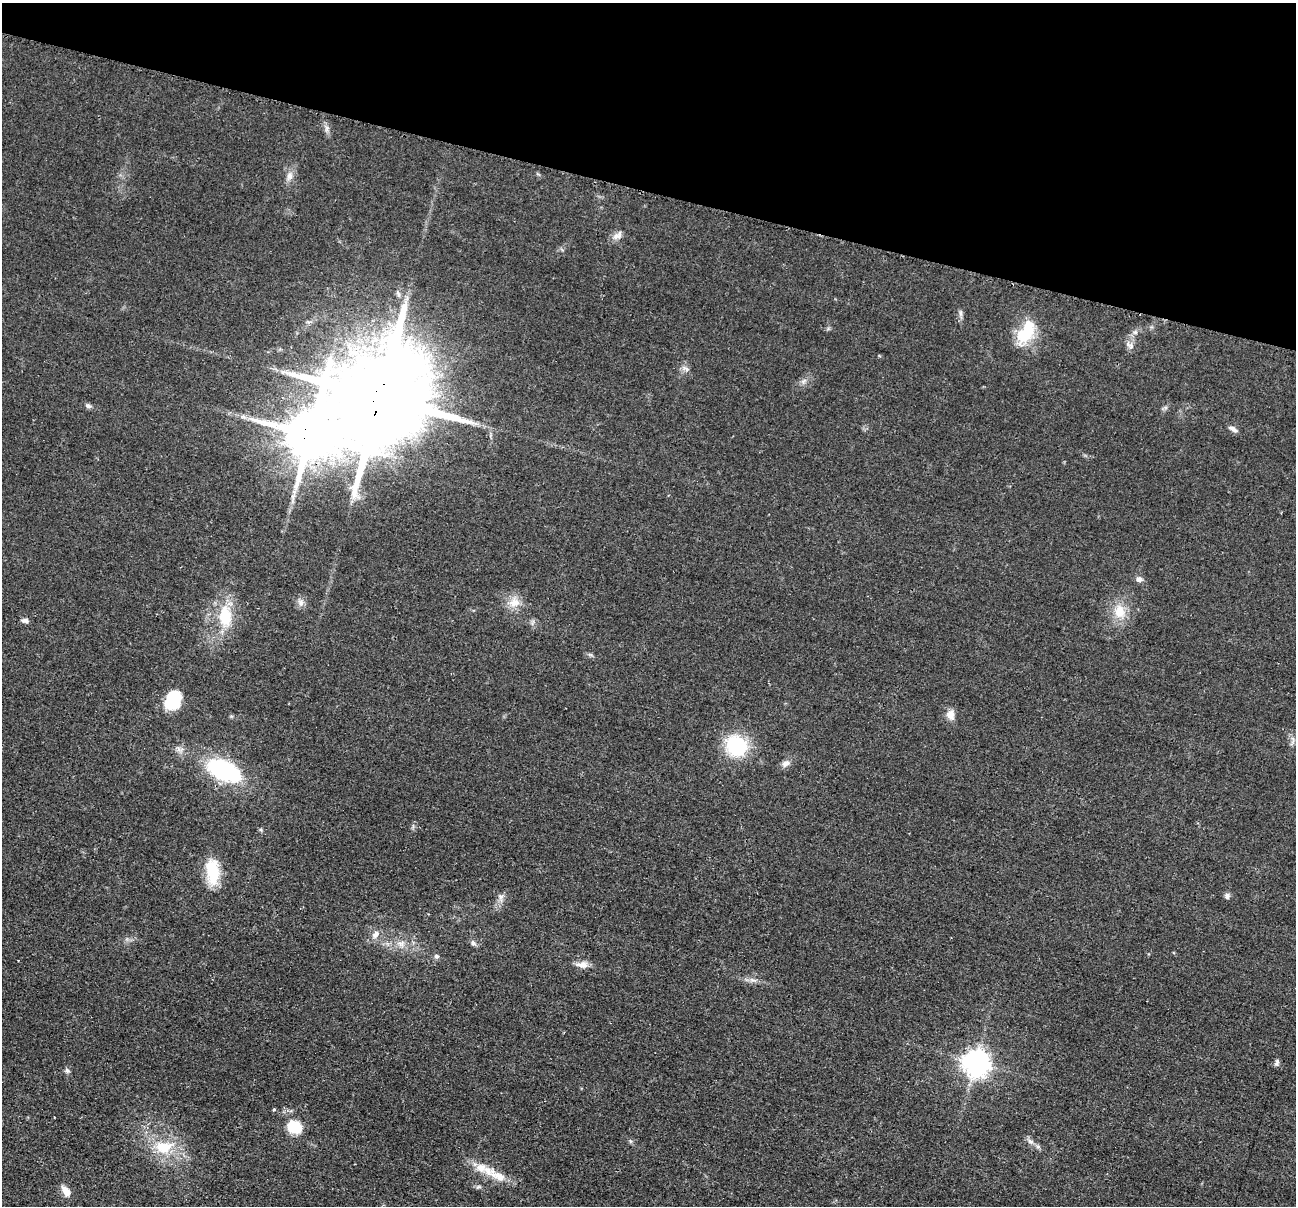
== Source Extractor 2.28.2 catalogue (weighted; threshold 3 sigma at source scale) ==
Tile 2 of 4 x 4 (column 2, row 1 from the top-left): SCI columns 1304-2597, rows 3869-5072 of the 5195 x 5211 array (HDU 1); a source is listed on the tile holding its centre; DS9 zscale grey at full resolution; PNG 1298 x 1208 px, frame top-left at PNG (2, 3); no overlay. Shown black and unused: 16% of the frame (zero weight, under 2 of 3 exposures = <1% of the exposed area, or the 3 px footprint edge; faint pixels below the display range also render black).
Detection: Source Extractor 2.28.2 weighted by HDU 2 'WHT'; one run over the whole footprint, this tile lists its part. Background 0.0452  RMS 0.0086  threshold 0.0386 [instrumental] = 3 sigma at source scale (4.5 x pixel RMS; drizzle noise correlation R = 1.50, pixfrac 1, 0.05/0.05 arcsec/px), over >= 5 px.
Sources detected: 46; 1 inside a brighter object's white glare — not listed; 1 inside a brighter listed object's ellipse — not listed separately; the other 44 listed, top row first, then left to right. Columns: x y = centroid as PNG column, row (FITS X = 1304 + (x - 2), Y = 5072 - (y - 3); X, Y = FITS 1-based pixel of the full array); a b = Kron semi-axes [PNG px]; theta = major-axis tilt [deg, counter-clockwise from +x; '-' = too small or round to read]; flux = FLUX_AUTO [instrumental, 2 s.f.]
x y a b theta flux
327 128 7 5 90 2.3
289 176 12 8 71 5
617 236 16 8 32 5
398 294 11 4 -71 2
961 313 7 4 -89 1.9
1026 332 29 14 61 35
1135 332 7 5 43 2.3
1131 346 8 7 - 3.4
685 369 10 4 -49 2.6
380 397 31 25 65 20000
88 406 8 6 -27 2.2
1232 429 12 5 -31 3.4
293 497 11 5 79 3.6
1139 579 8 7 - 3.2
514 602 17 12 14 10
301 603 11 7 -63 4
1120 612 20 15 -88 17
225 617 30 18 -86 32
24 620 10 5 -9 2.4
173 700 18 13 60 41
950 715 13 10 -75 6.8
736 746 25 22 -40 48
785 763 11 8 35 4.2
224 770 36 18 -24 98
261 830 6 4 -71 1.1
212 871 31 15 -86 29
1227 896 7 6 - 2.7
501 897 7 6 - 2.9
375 935 12 8 51 5.5
473 943 8 6 -45 2.5
401 944 11 8 20 5.7
436 956 6 6 - 2.2
582 965 14 8 0 6.8
752 980 10 4 -13 2.9
1277 1062 9 5 67 2
976 1063 10 10 - 640
67 1071 7 5 -49 1.9
274 1110 3 3 - 1.9
295 1127 20 16 -25 20
1030 1142 9 6 -47 3.1
164 1147 25 16 2 27
1038 1147 7 4 -1 1.6
499 1176 30 11 -29 16
66 1191 14 8 -46 7.5
Overlapping masked pixels (flux is a lower limit): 1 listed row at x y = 380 397